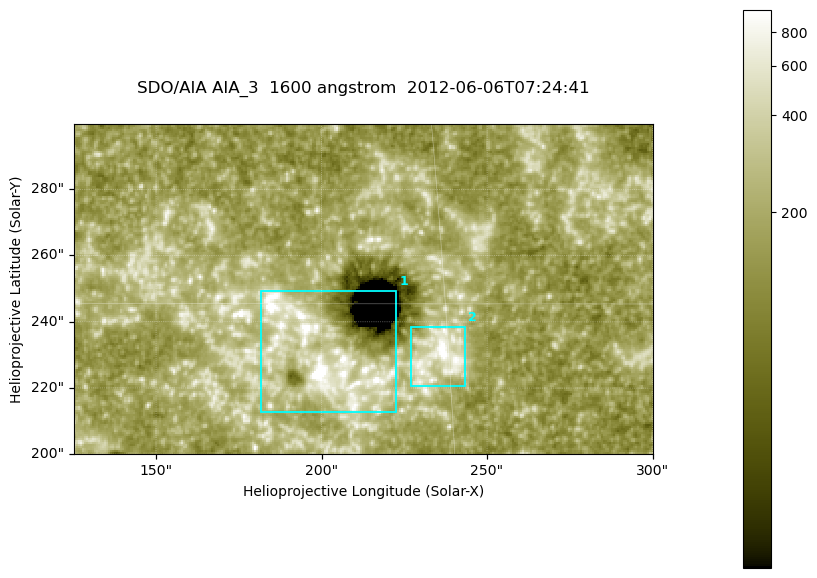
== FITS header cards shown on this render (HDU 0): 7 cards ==
TELESCOP= 'SDO/AIA '
INSTRUME= 'AIA_3   '
WAVELNTH=                 1600
WAVEUNIT= 'angstrom'
DATE-OBS= '2012-06-06T07:24:41.12'
CTYPE1  = 'HPLN-TAN'
CTYPE2  = 'HPLT-TAN'

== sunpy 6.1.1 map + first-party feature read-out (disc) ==
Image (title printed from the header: SDO/AIA AIA_3  1600 angstrom  2012-06-06T07:24:41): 287 x 164 px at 0.609 arcsec/px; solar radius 946 arcsec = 1552 px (partial field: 0.6% of the solar disc is inside the frame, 100% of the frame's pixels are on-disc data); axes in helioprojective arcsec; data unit not stated in the header (colour bar unlabelled)
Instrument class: DISC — disc imager (sunpy class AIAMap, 1600 A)
Bright regions (active regions / flare kernels): reference = the on-disc median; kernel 3 px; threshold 5 sigma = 329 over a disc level ~183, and >= 1.15x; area >= 47 px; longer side >= 3 px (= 1.8 arcsec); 2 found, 2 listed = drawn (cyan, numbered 1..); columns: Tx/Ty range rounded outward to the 2 arcsec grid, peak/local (2 s.f.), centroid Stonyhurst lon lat
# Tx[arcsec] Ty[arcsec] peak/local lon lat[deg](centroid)
1 182..224 212..250 13 +12 +14
2 226..244 220..240 7.9 +15 +14